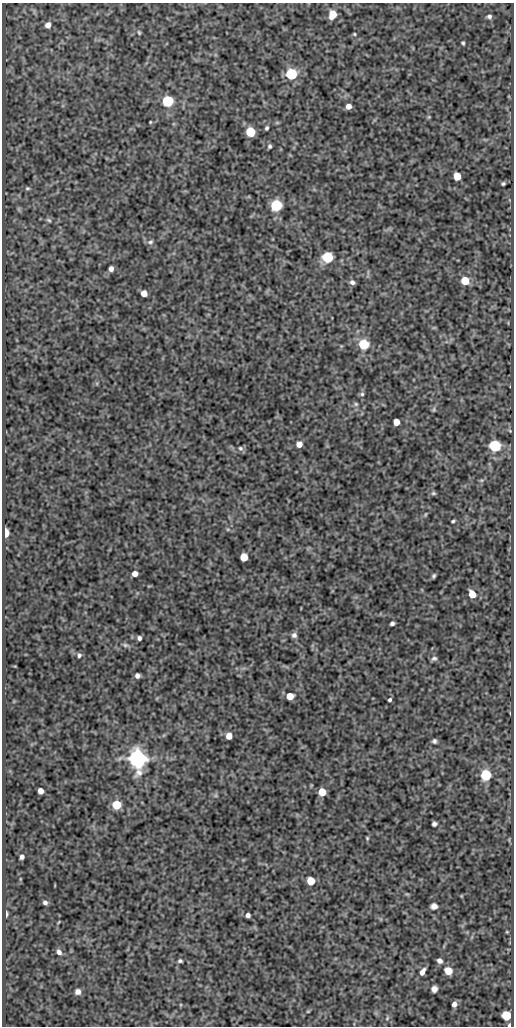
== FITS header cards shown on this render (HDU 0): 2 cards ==
NAXIS1  =                  512
NAXIS2  =                 1024

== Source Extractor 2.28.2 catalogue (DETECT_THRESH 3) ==
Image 512 x 1024 px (HDU 0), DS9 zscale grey, 1 PNG px = 1 image px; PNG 516 x 1028 px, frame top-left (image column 1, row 1024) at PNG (2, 3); no overlay
Background 93.8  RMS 0.54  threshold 1.61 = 3 sigma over >= 5 px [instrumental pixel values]
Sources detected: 81; all 81 listed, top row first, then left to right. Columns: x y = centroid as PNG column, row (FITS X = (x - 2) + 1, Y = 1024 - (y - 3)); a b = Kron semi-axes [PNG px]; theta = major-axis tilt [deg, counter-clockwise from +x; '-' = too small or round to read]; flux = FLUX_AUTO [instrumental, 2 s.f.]
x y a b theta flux
332 14 7 5 73 780
489 16 6 5 - 91
48 25 6 6 - 240
139 32 6 4 -64 50
354 34 4 3 - 39
463 43 3 3 - 48
291 74 6 6 - 4700
168 101 6 6 - 4200
349 106 5 5 - 240
429 117 5 5 - 37
150 122 3 3 - 31
267 128 4 3 - 67
250 132 5 5 - 2300
269 146 5 4 - 72
457 176 5 5 - 930
503 184 4 3 - 52
27 188 6 4 1 54
276 205 6 6 - 5100
49 220 7 5 -27 68
150 242 8 6 10 110
328 257 6 6 - 4300
111 269 5 4 - 170
465 281 5 5 - 1300
352 282 6 5 - 130
144 293 5 5 - 380
364 344 6 5 - 3200
362 394 6 5 - 59
356 404 6 5 - 65
434 410 7 5 88 58
396 422 5 5 - 500
299 444 5 5 - 310
495 446 6 6 - 5300
240 448 7 6 - 92
481 480 6 4 -17 49
433 493 7 5 1 61
425 514 6 4 70 41
453 521 4 3 - 53
228 529 6 3 18 47
6 533 5 4 - 1700
244 557 5 5 - 1100
135 574 5 4 - 310
434 576 4 3 - 62
472 594 6 5 - 780
392 623 4 4 - 100
294 635 6 6 - 120
139 638 4 4 - 94
125 645 7 6 - 82
79 655 6 6 - 96
434 658 7 5 20 87
137 676 5 4 - 140
290 696 5 5 - 800
390 700 4 3 - 62
229 736 5 5 - 460
434 741 5 5 - 83
137 759 7 6 - 30000
486 775 6 5 - 4400
41 791 5 5 - 290
322 792 5 5 - 1200
216 795 7 4 72 60
117 805 5 5 - 1900
434 824 5 4 - 100
367 838 4 3 - 41
22 857 5 4 - 120
311 881 5 5 - 1300
45 903 5 4 - 100
434 906 7 6 - 170
6 914 5 3 - 77
248 915 4 4 - 130
507 932 5 3 - 32
59 952 6 5 - 150
180 961 6 5 - 65
440 961 5 4 - 170
448 971 5 5 - 920
422 972 8 5 64 200
434 989 6 5 - 190
78 992 6 6 - 170
454 1004 5 4 - 190
308 1011 5 3 - 33
506 1015 5 5 - 2700
387 1018 6 4 47 55
509 1025 4 4 - 66
At the frame edge (FLAGS 8, measured only in part): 1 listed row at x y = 509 1025